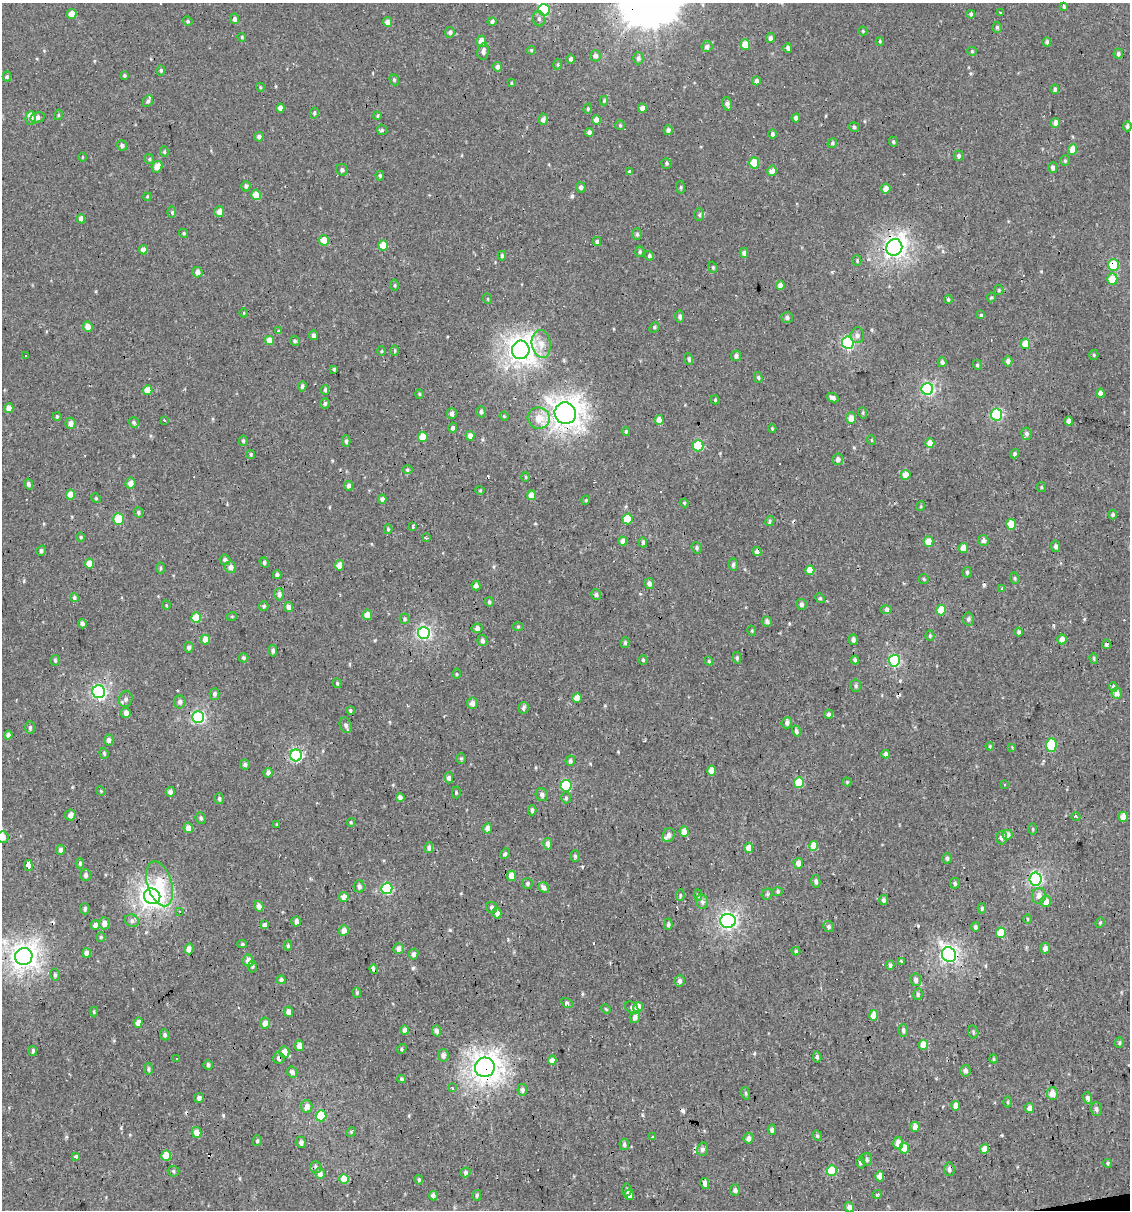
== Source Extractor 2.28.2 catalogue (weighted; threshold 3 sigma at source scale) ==
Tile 6 of 4 x 4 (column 2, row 2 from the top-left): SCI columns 1150-2277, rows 2415-3622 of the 4599 x 4829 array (HDU 1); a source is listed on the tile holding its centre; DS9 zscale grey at full resolution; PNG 1132 x 1212 px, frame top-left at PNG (2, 3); each listed source drawn as its Kron ellipse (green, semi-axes under 4 px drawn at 4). Shown black and unused: <1% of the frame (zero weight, under 2 of 3 exposures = <1% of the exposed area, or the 3 px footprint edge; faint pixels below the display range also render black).
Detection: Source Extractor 2.28.2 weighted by HDU 2 'WHT'; one run over the whole footprint, this tile lists its part. Background -2.67e-04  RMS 0.0035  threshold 0.0156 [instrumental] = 3 sigma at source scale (4.5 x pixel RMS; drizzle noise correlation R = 1.50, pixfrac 1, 0.0396/0.0396 arcsec/px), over >= 5 px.
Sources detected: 487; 9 cosmic-ray / hot-pixel residue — neither listed nor drawn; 2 inside a brighter listed object's ellipse — not listed separately; the other 476 listed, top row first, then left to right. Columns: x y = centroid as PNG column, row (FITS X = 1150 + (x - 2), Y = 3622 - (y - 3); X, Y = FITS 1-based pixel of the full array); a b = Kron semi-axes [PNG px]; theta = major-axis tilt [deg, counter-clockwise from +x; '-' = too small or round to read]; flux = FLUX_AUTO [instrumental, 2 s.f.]
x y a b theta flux
1064 6 4 3 - 0.45
544 10 6 5 - 19
1000 12 4 3 - 0.32
72 14 5 4 - 4.2
971 14 4 3 - 0.6
234 19 5 4 - 1.2
539 19 8 6 -74 0.96
188 21 5 4 - 0.51
492 21 4 4 - 0.85
387 22 5 4 - 2
997 27 5 4 - 0.49
863 31 4 4 - 0.4
450 32 5 4 - 0.95
242 37 4 4 - 0.37
770 38 5 4 - 1.1
481 41 5 5 - 3.9
880 41 4 3 - 0.39
1047 42 4 4 - 0.89
745 45 5 4 - 5.7
707 46 5 5 - 1.2
788 48 4 4 - 0.99
531 50 4 4 - 0.46
483 51 8 5 80 1.2
972 51 5 4 - 0.36
1118 54 5 4 - 0.7
595 56 6 5 - 1
638 58 6 5 - 0.85
571 59 5 4 - 0.99
558 64 5 3 - 0.39
497 67 5 4 - 1.2
161 70 5 4 - 0.55
7 76 5 4 - 0.55
124 76 4 3 - 0.47
394 80 6 4 -70 0.54
756 81 4 4 - 1.2
511 83 4 3 - 0.37
260 87 4 3 - 0.34
1055 89 5 4 - 0.7
604 100 5 4 - 0.42
148 101 6 4 61 0.85
727 104 7 4 -75 1.3
280 108 4 4 - 1.5
642 108 5 4 - 1.6
588 109 5 4 - 0.47
314 113 5 4 - 0.59
58 115 5 3 - 0.38
377 116 4 3 - 0.47
37 117 7 5 12 1.4
31 118 7 5 84 1.8
796 118 4 4 - 1
543 119 5 5 - 1.4
596 120 5 4 - 3.8
1055 123 5 4 - 2.3
620 125 5 5 - 0.46
1127 126 5 4 - 0.71
854 127 5 4 - 0.53
382 130 5 4 - 0.58
668 130 5 4 - 0.96
589 132 4 4 - 1
772 134 5 4 - 0.69
259 137 5 4 - 0.88
893 142 5 4 - 0.46
832 143 5 4 - 0.57
122 145 5 5 - 0.86
1073 150 5 4 - 4.8
164 152 5 4 - 0.49
959 156 5 4 - 0.72
82 157 5 3 - 0.28
149 159 5 4 - 0.48
1065 161 5 4 - 0.47
666 163 5 5 - 0.61
754 163 5 5 - 8.1
157 167 6 5 - 3.1
1053 168 5 4 - 1.4
342 170 6 5 - 0.9
772 171 5 4 - 2
630 172 4 3 - 0.88
380 176 5 3 - 0.45
246 186 5 4 - 0.72
581 187 5 5 - 0.92
681 187 6 3 -83 0.46
886 189 5 4 - 1.9
256 195 5 5 - 5.7
147 197 4 3 - 0.3
172 212 6 4 -90 0.75
219 212 5 5 - 2.3
699 215 6 5 - 0.64
81 219 5 4 - 2
184 233 5 4 - 0.45
637 234 6 5 - 0.64
324 240 5 5 - 4.8
597 241 4 4 - 0.85
383 245 5 5 - 9.1
894 247 8 8 - 160
143 250 4 4 - 1.9
640 252 5 4 - 0.54
744 253 5 4 - 1.2
502 256 4 3 - 0.59
649 256 5 4 - 0.71
857 261 5 4 - 0.48
1113 265 6 5 - 14
713 267 6 4 -71 0.45
197 272 5 5 - 1.9
1112 279 5 5 - 6.5
395 285 5 3 - 0.44
780 285 5 4 - 2.1
999 290 5 4 - 0.42
991 297 5 4 - 0.44
488 299 5 3 - 0.3
948 300 4 3 - 0.5
244 313 4 3 - 0.28
981 315 4 4 - 0.45
680 317 6 4 -82 0.95
787 318 6 5 - 0.94
88 327 5 4 - 2.8
654 327 5 4 - 0.58
278 331 4 3 - 0.71
313 335 5 4 - 0.9
857 335 7 7 - 1.2
270 340 4 4 - 3.8
295 341 5 4 - 0.73
848 343 6 6 - 37
541 344 14 9 -81 3.8
1025 344 5 4 - 4.9
521 350 9 9 - 260
381 351 4 4 - 0.39
395 351 5 3 - 0.47
26 355 3 3 - 0.71
1094 355 5 4 - 0.43
736 356 5 5 - 1.2
689 359 6 4 -72 0.7
1008 361 5 4 - 1.1
942 362 5 4 - 1
978 365 5 3 - 0.41
334 369 3 3 - 0.4
758 377 5 4 - 0.51
302 386 5 4 - 0.78
927 389 6 6 - 46
148 390 5 4 - 5.2
325 390 4 3 - 0.57
1100 393 4 4 - 1.5
419 394 5 4 - 0.38
833 398 6 4 -27 1.2
715 400 4 3 - 0.44
325 403 5 5 - 0.66
9 408 5 4 - 2.6
481 412 5 5 - 0.76
565 413 11 10 - 300
863 413 6 3 -73 0.37
452 414 5 5 - 1.2
997 414 6 5 - 30
57 416 4 4 - 0.5
504 416 5 3 - 0.32
539 418 11 10 - 4.8
851 418 6 5 - 2.4
659 420 5 4 - 2.4
164 421 3 2 - 0.45
1069 421 4 4 - 1.6
134 422 5 5 - 0.61
71 423 5 5 - 1.6
453 428 5 4 - 0.99
772 428 4 3 - 0.33
626 431 4 3 - 0.36
1026 434 6 5 - 0.84
470 436 5 4 - 2.3
423 437 5 5 - 5.1
871 440 5 3 - 0.25
243 441 5 4 - 0.61
346 441 6 4 89 0.69
930 443 5 4 - 3.2
698 446 5 5 - 16
251 454 4 3 - 0.44
1014 454 5 4 - 0.65
838 459 6 5 - 1.2
408 470 5 3 - 0.53
906 475 5 5 - 2.7
525 477 5 3 - 0.41
130 483 5 5 - 2.3
29 484 5 4 - 0.91
349 486 4 4 - 1.3
1041 487 5 4 - 0.39
480 490 4 4 - 0.35
70 495 5 4 - 4.1
531 495 5 4 - 3.3
96 498 5 4 - 0.43
382 499 4 4 - 1.5
586 500 4 3 - 0.33
684 503 4 4 - 0.42
921 506 5 3 - 0.32
138 512 5 4 - 0.69
1113 515 4 4 - 0.67
118 519 5 5 - 13
628 519 5 5 - 12
770 521 5 4 - 0.64
1011 524 5 5 - 7.3
413 526 3 3 - 0.72
388 529 5 4 - 0.47
81 537 5 3 - 0.36
426 538 3 3 - 0.45
983 540 5 5 - 1.4
623 541 4 4 - 2.4
643 542 5 4 - 0.85
929 542 5 5 - 4.5
1056 546 6 4 -79 0.9
697 548 6 5 - 0.66
963 548 5 4 - 3.4
41 551 5 4 - 0.78
757 552 4 4 - 1.6
225 560 5 5 - 1.2
264 562 5 4 - 0.67
89 564 5 5 - 4.4
733 564 6 4 86 0.73
339 565 5 5 - 3.1
231 567 6 5 - 1.6
160 568 5 3 - 0.47
810 570 5 4 - 4.8
967 572 5 4 - 0.58
277 575 4 4 - 0.96
1015 578 6 4 -70 0.47
924 579 5 5 - 0.44
649 583 5 5 - 1.3
476 586 4 4 - 1.1
1002 588 3 3 - 2.3
279 594 6 5 - 1.1
596 594 5 5 - 0.76
74 598 4 4 - 0.69
820 598 5 4 - 0.5
489 602 4 4 - 0.56
801 604 5 5 - 0.88
166 605 4 3 - 0.26
264 606 5 4 - 0.61
288 607 5 4 - 1.4
886 609 6 4 -1 0.71
941 610 5 5 - 7.5
367 615 5 5 - 3.6
232 616 5 3 - 0.33
196 618 5 5 - 7.8
405 619 5 5 - 0.56
968 619 6 5 - 0.8
767 622 5 5 - 1.1
82 624 4 3 - 1
518 626 5 3 - 0.34
477 628 6 4 11 1
752 631 5 3 - 0.33
1019 632 4 4 - 0.62
424 633 6 6 - 62
930 636 5 4 - 0.52
205 639 5 4 - 3.2
1062 639 5 4 - 2.1
482 640 5 5 - 0.92
853 640 5 4 - 1.1
625 643 5 4 - 0.5
1106 644 4 4 - 0.74
189 647 5 5 - 0.87
273 651 6 4 85 0.9
243 658 5 4 - 0.6
737 658 6 4 -82 0.59
1094 658 5 4 - 0.53
55 660 5 4 - 0.52
643 660 5 4 - 0.54
855 660 4 3 - 0.85
709 661 4 3 - 0.37
894 661 6 5 - 32
457 674 5 3 - 0.37
337 683 5 3 - 0.46
856 686 6 5 - 0.7
1113 687 5 4 - 1.5
99 692 6 6 - 60
1117 693 5 5 - 2.4
214 694 6 5 - 0.73
577 698 5 4 - 4.3
126 699 8 6 68 1
180 702 6 6 - 1.1
472 703 5 5 - 1.5
524 708 6 5 - 1
350 710 4 4 - 0.56
126 713 5 4 - 1.8
829 714 5 4 - 0.94
198 717 6 6 - 45
787 723 6 5 - 1.1
346 725 8 6 -71 0.99
30 728 6 5 - 0.65
796 731 6 4 -74 0.82
8 735 4 4 - 1.4
109 740 5 4 - 0.92
1051 745 7 5 90 15
990 746 4 4 - 0.35
1012 747 4 3 - 0.27
104 753 6 4 -70 0.48
886 754 4 3 - 1
296 755 6 6 - 37
461 759 5 5 - 0.47
570 761 5 5 - 0.85
245 765 5 5 - 0.79
712 771 5 4 - 4.4
268 773 5 4 - 1.2
449 778 5 4 - 1.2
799 782 5 5 - 11
847 782 4 4 - 0.34
1004 784 4 3 - 0.38
566 786 6 5 - 17
101 791 5 4 - 0.34
170 792 5 4 - 1.3
456 792 6 3 -89 0.38
542 795 7 6 - 0.96
400 797 4 4 - 1.5
566 798 5 4 - 0.55
219 799 5 5 - 0.75
532 810 5 3 - 0.83
70 815 6 5 - 1.6
1076 817 4 3 - 0.82
1123 817 5 4 - 4.1
201 818 6 5 - 0.67
351 822 4 4 - 0.35
277 824 3 2 - 0.3
188 828 5 4 - 2.1
488 828 5 4 - 1.6
1033 829 5 3 - 0.37
684 831 5 4 - 3.1
669 835 7 5 62 1.3
1007 835 5 5 - 2.4
3 837 6 5 - 1.5
1001 837 7 5 -89 1.1
548 844 5 4 - 1.6
814 846 5 4 - 4.7
429 847 5 4 - 1
749 848 5 4 - 2.9
61 850 5 4 - 1.1
505 854 5 4 - 0.61
575 856 6 4 -88 0.57
947 858 5 4 - 0.78
80 863 5 4 - 0.54
798 863 5 4 - 1.8
29 865 5 3 - 280
85 875 6 5 - 0.92
511 876 5 4 - 3.4
1035 879 6 6 - 58
816 881 6 4 -77 0.89
527 883 5 5 - 0.65
955 883 5 5 - 0.58
160 884 23 12 -73 10
359 886 6 5 - 1
544 887 6 5 - 1.3
387 888 6 5 - 28
778 892 5 4 - 0.66
767 894 6 5 - 0.56
680 895 6 4 84 0.44
698 895 6 4 -88 0.48
152 896 8 7 - 200
1039 896 8 7 - 2.1
344 897 5 5 - 1.8
884 900 5 4 - 0.98
1046 901 6 5 - 3.1
702 902 7 6 - 0.94
259 906 5 4 - 1.9
492 907 6 5 - 0.8
982 908 5 4 - 0.47
85 909 6 5 - 0.7
180 911 3 3 - 0.28
497 913 5 4 - 1.9
1028 919 5 3 - 0.33
132 921 7 6 - 1.1
296 921 5 4 - 1.3
728 921 7 7 - 94
104 923 6 5 - 1.9
1100 923 5 4 - 0.45
668 924 6 4 89 0.65
95 925 5 4 - 1.6
264 925 4 4 - 1.1
829 927 5 5 - 0.75
975 927 5 4 - 0.7
344 930 5 5 - 2.4
1001 933 5 5 - 7.5
101 937 5 4 - 0.38
242 944 5 4 - 0.47
288 946 5 4 - 0.5
399 948 5 5 - 1.8
1045 948 5 5 - 1.4
189 949 5 4 - 2.1
796 951 4 4 - 0.52
87 953 4 4 - 2.4
414 954 5 4 - 1.2
949 955 8 6 -55 110
24 956 9 8 - 210
248 960 6 5 - 2
902 961 4 3 - 0.81
890 965 5 4 - 0.94
252 966 6 4 84 0.63
374 969 4 3 - 1.8
55 975 6 5 - 0.58
281 980 4 4 - 1.2
916 980 6 5 - 1.1
679 981 6 5 - 1.1
357 993 5 4 - 0.47
918 994 6 4 78 0.61
567 1003 6 4 -30 1
638 1007 5 4 - 5.5
632 1008 7 5 -39 0.82
606 1009 5 4 - 0.39
94 1012 5 4 - 0.39
288 1012 5 5 - 2.1
874 1015 5 4 - 5.2
635 1017 6 5 - 1.7
138 1023 5 4 - 2.4
265 1023 5 5 - 2.3
405 1030 4 4 - 2.3
903 1030 6 5 - 0.8
436 1031 5 4 - 1
973 1032 7 5 -78 0.61
165 1035 5 4 - 0.76
1119 1043 5 4 - 0.49
923 1045 5 4 - 4.8
299 1046 5 5 - 2.5
402 1049 5 4 - 0.51
33 1051 5 3 - 0.72
284 1052 5 5 - 4.1
443 1055 6 5 - 1.2
817 1057 5 4 - 0.71
279 1058 5 5 - 1.4
176 1059 3 2 - 0.35
993 1059 4 4 - 0.42
552 1060 5 4 - 3
208 1065 5 4 - 0.87
485 1067 10 9 - 250
149 1069 5 4 - 0.6
965 1070 6 5 - 1.2
292 1072 5 5 - 1
402 1079 4 3 - 0.48
452 1088 3 3 - 1.1
522 1090 6 5 - 0.94
746 1093 6 4 -72 0.5
1052 1093 6 5 - 3.6
199 1098 5 4 - 1.2
1087 1098 6 4 -71 1.2
1008 1102 5 3 - 0.41
307 1106 6 6 - 2.1
956 1106 4 4 - 2.8
1029 1108 5 4 - 1.8
1096 1109 7 6 - 0.98
321 1116 5 5 - 16
915 1127 5 4 - 2.1
772 1130 5 3 - 0.93
196 1132 5 5 - 3.2
351 1132 5 4 - 0.38
817 1136 5 4 - 0.51
653 1137 3 3 - 1.4
749 1138 5 5 - 1.1
257 1141 5 4 - 0.6
301 1142 6 5 - 1
898 1143 6 5 - 3.1
624 1144 6 5 - 0.8
904 1148 5 5 - 3.9
702 1149 6 5 - 1
985 1149 5 4 - 3.6
166 1156 5 5 - 6.9
75 1157 3 3 - 2.1
867 1159 6 5 - 0.79
861 1163 6 4 88 0.6
1108 1163 4 4 - 0.49
316 1167 6 5 - 0.68
949 1169 7 5 -86 1.2
173 1171 6 5 - 0.62
832 1171 5 5 - 11
465 1172 5 4 - 0.86
320 1173 6 4 -73 2.4
880 1176 5 4 - 4.3
344 1179 5 4 - 5.1
419 1180 5 3 - 0.57
705 1184 5 4 - 1.2
627 1190 6 4 86 0.65
735 1190 6 5 - 0.82
877 1194 5 3 - 0.81
477 1195 5 4 - 0.55
629 1195 5 4 - 2.2
433 1196 5 4 - 1.3
849 1207 5 4 - 2.1
Overlapping masked pixels (flux is a lower limit): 9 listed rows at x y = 894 247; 1113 265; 927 389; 565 413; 949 955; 374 969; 279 1058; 485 1067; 949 1169
Isophote crosses this tile's border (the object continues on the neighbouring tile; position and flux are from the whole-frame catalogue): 1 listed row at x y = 3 837